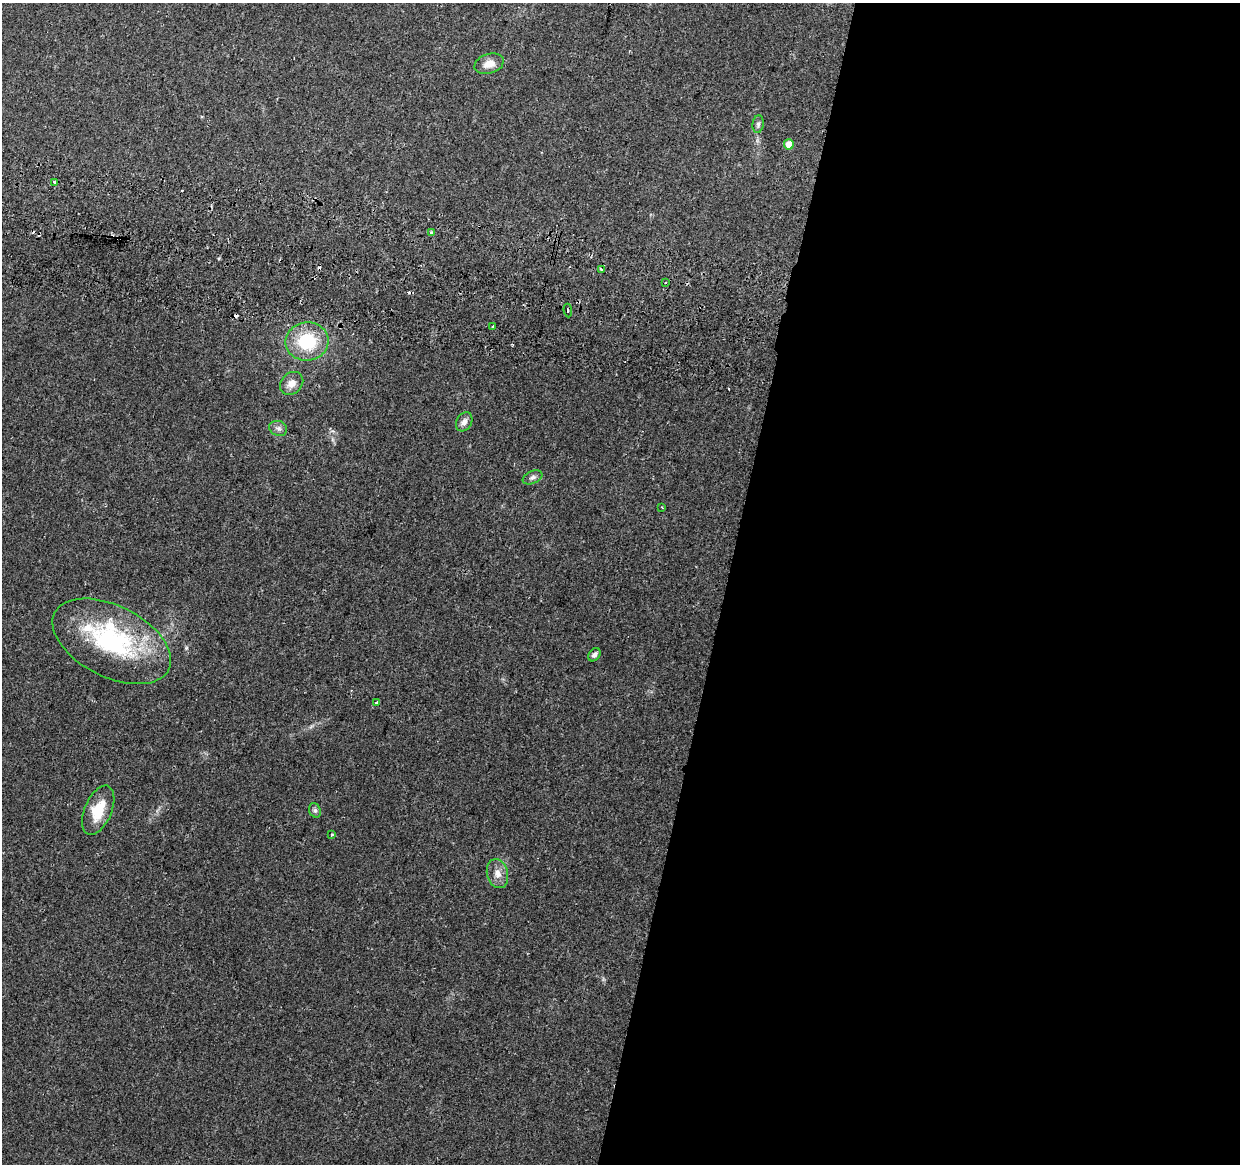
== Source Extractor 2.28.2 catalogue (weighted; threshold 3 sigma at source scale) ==
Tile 12 of 4 x 4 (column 4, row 3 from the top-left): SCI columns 3731-4968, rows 1493-2654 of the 4979 x 5250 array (HDU 1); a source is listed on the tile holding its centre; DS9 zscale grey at full resolution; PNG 1242 x 1166 px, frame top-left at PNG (2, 3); each listed source drawn as its Kron ellipse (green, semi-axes under 4 px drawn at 4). Shown black and unused: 42% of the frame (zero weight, under 2 of 3 exposures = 3% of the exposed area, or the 3 px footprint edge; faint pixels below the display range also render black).
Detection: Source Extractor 2.28.2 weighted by HDU 2 'WHT'; one run over the whole footprint, this tile lists its part. Background 0.0364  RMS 0.0037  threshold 0.0166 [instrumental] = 3 sigma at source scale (4.5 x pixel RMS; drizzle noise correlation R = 1.50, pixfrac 1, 0.0396/0.0396 arcsec/px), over >= 5 px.
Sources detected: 31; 7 cosmic-ray / hot-pixel residue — neither listed nor drawn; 2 inside a brighter listed object's ellipse — not listed separately; the other 22 listed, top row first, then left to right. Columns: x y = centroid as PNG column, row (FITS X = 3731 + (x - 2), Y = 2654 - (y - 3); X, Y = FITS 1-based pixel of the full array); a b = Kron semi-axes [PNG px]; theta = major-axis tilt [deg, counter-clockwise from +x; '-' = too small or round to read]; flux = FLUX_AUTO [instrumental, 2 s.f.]
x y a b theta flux
489 64 15 9 18 3.6
758 124 9 5 83 0.86
789 144 5 5 - 4.7
55 182 3 3 - 11
431 233 4 3 - 1.8
601 269 3 3 - 2.2
666 282 2 2 - 0.4
568 311 7 3 -85 0.97
493 327 4 2 - 0.64
307 341 21 19 7 18
292 383 13 10 43 3
464 422 10 7 59 2
278 428 9 7 -24 1.3
532 477 10 6 24 1.2
662 508 3 2 - 0.31
112 641 64 35 -27 52
594 655 7 5 49 1.2
377 703 3 3 - 2.6
98 810 26 13 66 9.7
315 810 7 5 -68 0.89
332 835 3 3 - 0.43
497 874 15 10 -75 3.2
Overlapping masked pixels (flux is a lower limit): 1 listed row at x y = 112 641